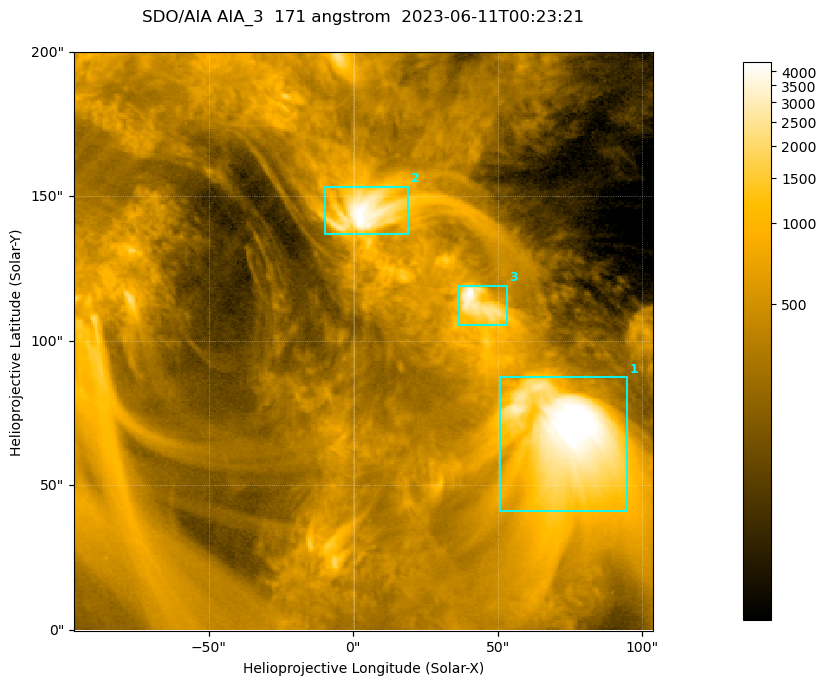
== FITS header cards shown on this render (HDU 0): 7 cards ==
TELESCOP= 'SDO/AIA '           / For AIA: SDO/AIA
INSTRUME= 'AIA_3   '           / For AIA: AIA_ATA1, AIA_ATA2, AIA_ATA3 or AIA_AT
WAVELNTH=                  171 / [angstrom] Wavelength
WAVEUNIT= 'angstrom'           / Wavelength unit: angstrom
DATE-OBS= '2023-06-11T00:23:21.354' / [ISO] Date when observation started; ISO 8
CTYPE1  = 'HPLN-TAN'           / CTYPE1; Typically HPLN
CTYPE2  = 'HPLT-TAN'           / CTYPE2; Typically HPLT

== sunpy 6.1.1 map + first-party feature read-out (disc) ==
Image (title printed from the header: SDO/AIA AIA_3  171 angstrom  2023-06-11T00:23:21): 334 x 334 px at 0.599 arcsec/px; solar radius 945 arcsec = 1577 px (partial field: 1.4% of the solar disc is inside the frame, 100% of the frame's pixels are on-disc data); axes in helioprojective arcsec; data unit not stated in the header (colour bar unlabelled)
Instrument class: DISC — disc imager (sunpy class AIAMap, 171 A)
Bright regions (active regions / flare kernels): reference = the on-disc median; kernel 3 px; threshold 5 sigma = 1099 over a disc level ~363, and >= 1.15x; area >= 111 px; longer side >= 4 px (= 2.4 arcsec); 3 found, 3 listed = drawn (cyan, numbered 1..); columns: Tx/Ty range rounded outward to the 2 arcsec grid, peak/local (2 s.f.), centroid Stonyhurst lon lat
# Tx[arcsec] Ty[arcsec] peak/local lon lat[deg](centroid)
1 50..96 40..88 15 +4 +4
2 -10..20 136..154 12 +0 +9
3 36..54 104..120 12 +3 +7